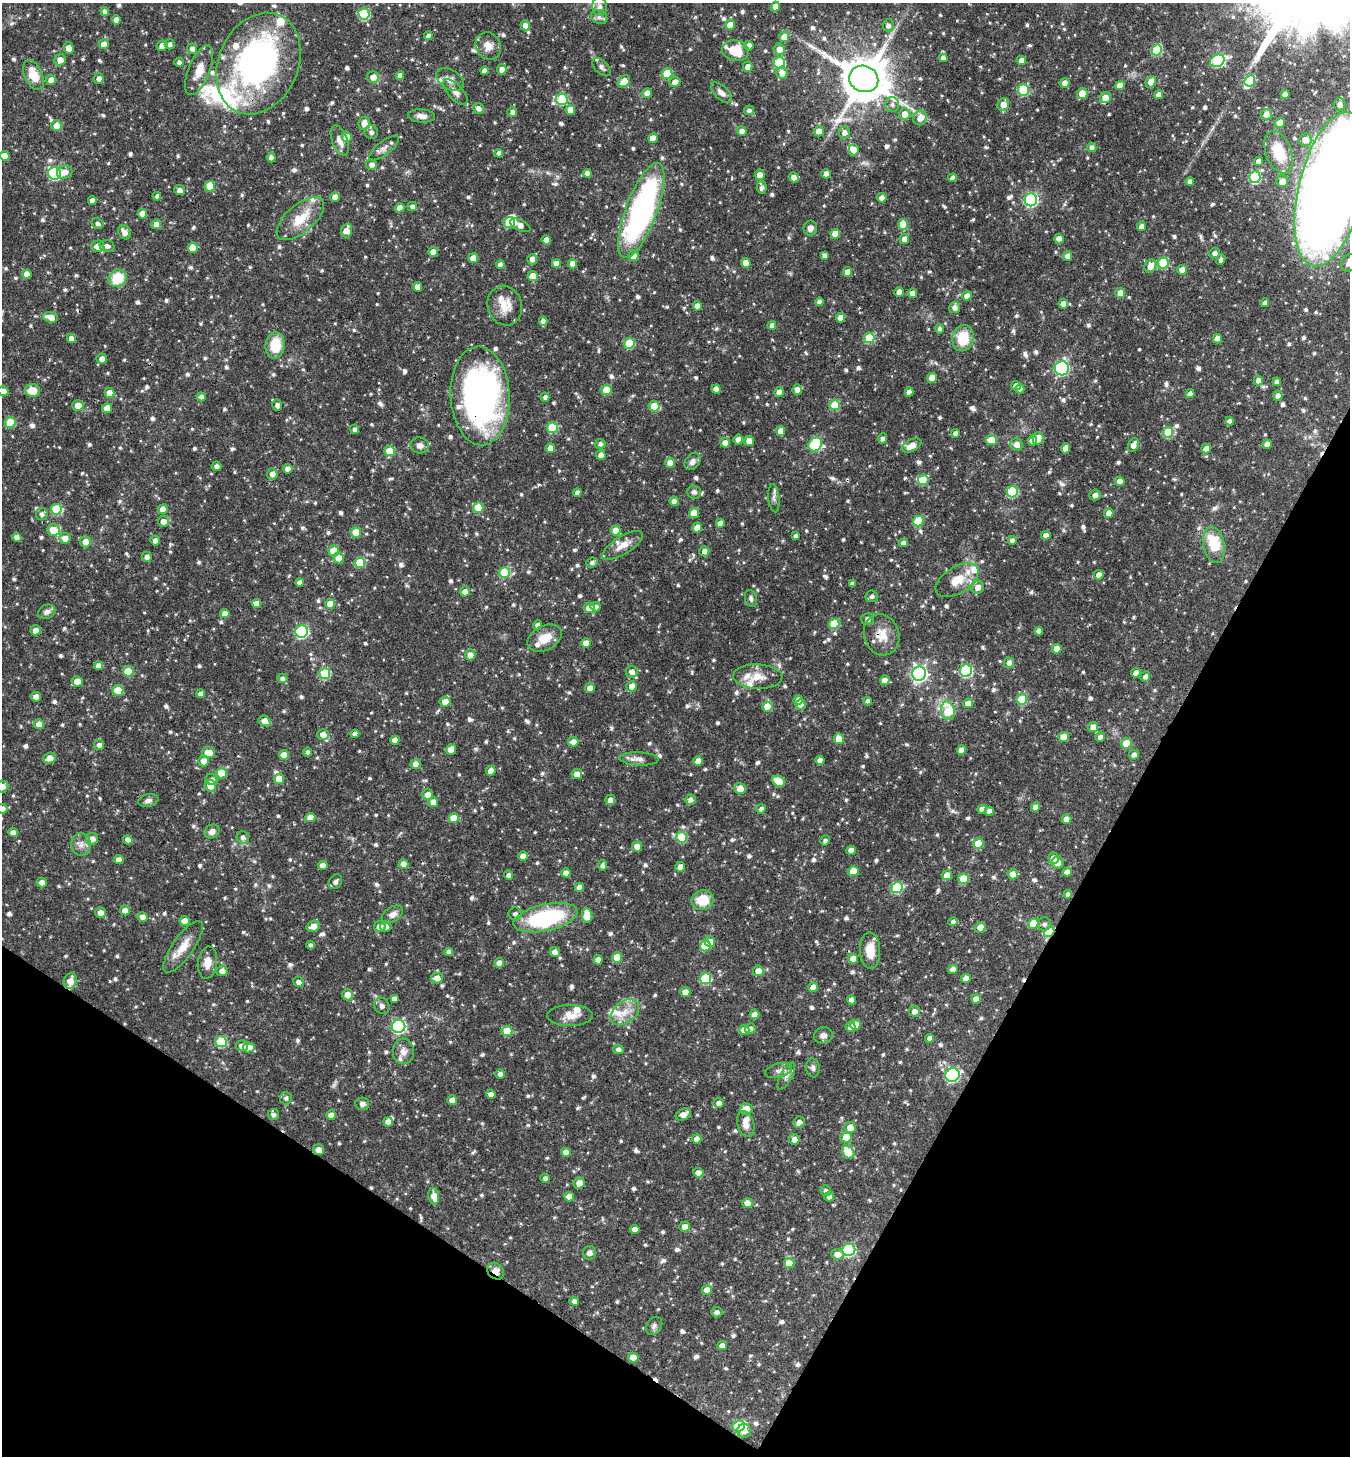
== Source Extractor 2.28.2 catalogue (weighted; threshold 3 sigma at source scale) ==
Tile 15 of 4 x 4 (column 3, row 4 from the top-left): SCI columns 2849-4196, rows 8-1461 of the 5834 x 5828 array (HDU 1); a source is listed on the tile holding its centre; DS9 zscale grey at full resolution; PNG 1352 x 1458 px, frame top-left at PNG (2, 3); each listed source drawn as its Kron ellipse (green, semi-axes under 4 px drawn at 4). Shown black and unused: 26% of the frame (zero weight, under 3 of 4 exposures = <1% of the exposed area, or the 3 px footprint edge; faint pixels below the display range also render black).
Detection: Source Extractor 2.28.2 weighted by HDU 2 'WHT'; one run over the whole footprint, this tile lists its part. Background 0.0593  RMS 0.0034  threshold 0.0151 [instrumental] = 3 sigma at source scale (4.5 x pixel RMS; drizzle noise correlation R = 1.50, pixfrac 1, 0.05/0.05 arcsec/px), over >= 5 px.
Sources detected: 1003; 4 inside a brighter object's white glare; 5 cosmic-ray / hot-pixel residue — neither listed nor drawn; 26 inside a brighter listed object's ellipse — not listed separately; of the other 968, all 500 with FLUX_AUTO >= 1.04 (the completeness limit of this list) listed and drawn (468 fainter detections not listed), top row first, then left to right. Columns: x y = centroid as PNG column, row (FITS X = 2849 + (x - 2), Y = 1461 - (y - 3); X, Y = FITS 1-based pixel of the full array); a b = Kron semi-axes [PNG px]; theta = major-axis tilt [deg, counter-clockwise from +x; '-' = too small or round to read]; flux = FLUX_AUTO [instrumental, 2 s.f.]
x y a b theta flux
599 7 9 7 -83 2
775 7 5 4 - 2.7
105 12 5 4 - 1.5
364 14 5 5 - 21
599 17 8 6 -27 1.2
116 20 4 4 - 2.4
525 25 5 5 - 2.6
730 25 5 5 - 4.8
888 25 6 5 - 1.4
428 36 4 4 - 1.2
784 37 5 5 - 3.6
104 44 5 5 - 2.6
170 44 5 5 - 1.2
162 46 5 5 - 2.2
488 46 14 12 -57 3.4
749 46 5 4 - 2.6
69 48 6 5 - 3
192 49 5 5 - 1.5
779 49 6 5 - 3.2
1157 50 5 5 - 20
735 51 13 10 -15 8.4
943 58 4 4 - 1.8
60 60 6 5 - 2.9
1021 60 4 4 - 2.7
1217 61 7 6 - 21
179 62 4 4 - 1
259 63 53 39 65 96
779 63 5 5 - 20
601 67 11 6 -45 1.2
748 67 5 5 - 2.4
502 69 5 5 - 2.4
199 70 26 10 69 5.8
484 71 4 4 - 1.5
782 73 6 5 - 3
667 74 5 5 - 11
33 75 16 9 -66 6.6
400 75 4 4 - 1.8
373 77 6 6 - 2.5
99 78 5 5 - 1.4
450 79 15 9 -33 2.4
864 79 15 13 -22 1600
51 80 5 5 - 2.5
624 81 6 5 - 4.8
1250 81 6 5 - 15
675 82 6 5 - 1.9
1151 82 6 5 - 3
1065 83 5 4 - 2.5
1120 86 5 4 - 3.2
1023 90 6 5 - 21
455 92 16 7 -48 2.2
647 93 5 4 - 2.4
721 93 13 6 -43 2.2
1082 94 6 5 - 5.3
1285 94 4 4 - 2.4
1159 95 4 4 - 2.2
1105 97 6 5 - 3.4
562 99 6 5 - 19
892 104 7 7 - 1.3
1003 104 7 5 66 3.4
1340 104 6 6 - 1.7
478 108 5 5 - 1.7
570 110 5 4 - 4.5
749 110 5 4 - 1.1
512 112 5 5 - 1.2
905 114 6 6 - 3
1266 114 6 5 - 2.5
422 116 13 6 -4 2.2
920 118 7 6 - 3.4
364 123 6 6 - 3.1
1280 123 5 5 - 2.8
57 125 5 5 - 2.8
742 131 5 4 - 2.2
819 131 5 5 - 3.5
371 132 7 6 - 1.6
844 132 6 5 - 2
346 137 5 5 - 3.4
653 138 5 4 - 3.4
340 140 16 7 -69 2.7
1305 140 6 6 - 3
1092 147 5 4 - 1.2
384 148 18 7 38 1.9
854 150 5 5 - 3.4
1279 152 22 13 -69 12
499 153 4 4 - 1.6
5 156 5 4 - 3.6
271 157 5 4 - 1.5
1259 161 5 4 - 2.7
371 165 5 5 - 1.5
65 172 8 6 12 2.4
55 173 6 6 - 40
587 173 4 4 - 2.4
826 174 4 4 - 2.4
760 175 5 5 - 2.6
794 177 5 5 - 2
1255 177 6 5 - 28
952 178 4 4 - 1.4
1190 181 4 4 - 1.4
1282 181 6 5 - 3.1
210 186 5 5 - 9.1
762 187 7 5 -85 1.4
1331 189 79 32 76 690
180 190 5 5 - 1.4
157 196 4 4 - 1.2
335 197 5 4 - 3.3
882 198 5 5 - 1.7
1031 200 6 6 - 56
92 201 4 4 - 2.5
412 207 5 4 - 1.3
400 208 5 4 - 2.6
641 210 50 15 69 88
142 214 5 4 - 3.4
300 219 29 14 41 8.7
509 222 6 5 - 11
97 223 6 5 - 1
156 224 5 5 - 2.4
903 224 5 5 - 10
520 225 11 5 -26 2.5
1141 226 5 4 - 2
810 228 7 6 - 1.7
346 230 7 5 72 3.3
124 232 7 6 - 2.8
835 234 5 5 - 4.2
904 239 5 5 - 2.4
1059 239 4 4 - 3
546 240 5 4 - 2.9
98 246 6 5 - 2.9
107 246 7 6 - 1.4
193 248 5 5 - 5.9
433 252 5 4 - 2.7
1215 253 5 5 - 1.6
825 255 4 4 - 1.2
633 256 5 5 - 3.2
1068 256 5 4 - 2.5
473 258 5 5 - 4.2
532 259 5 5 - 2.1
1221 260 5 4 - 1.1
556 263 4 4 - 2.5
746 263 5 4 - 3.2
1163 263 5 5 - 16
1349 263 9 8 - 2.3
572 264 5 4 - 2.5
500 265 4 4 - 2.4
1150 266 7 5 61 3.2
1182 270 5 4 - 3.1
847 272 5 4 - 2.7
27 274 4 4 - 2.8
533 276 5 5 - 3.7
118 278 9 8 - 9.5
417 287 5 4 - 2.7
899 292 4 4 - 2.6
913 293 4 4 - 2.2
1120 293 5 5 - 2.9
967 296 5 4 - 2.5
819 302 4 4 - 1.5
1265 303 4 4 - 1.8
1063 304 5 4 - 2.5
505 306 20 17 -73 5.9
697 306 4 4 - 2.5
955 308 5 5 - 1.8
51 317 8 5 -13 3.6
840 318 5 4 - 2.8
543 321 4 4 - 1.9
772 325 4 4 - 1.6
940 329 5 4 - 1.1
869 338 5 5 - 16
963 338 13 10 77 11
71 339 4 4 - 2.7
1217 339 4 4 - 3.2
629 343 5 5 - 13
275 345 13 9 84 10
102 359 5 5 - 2.3
1062 368 7 7 - 55
932 378 5 5 - 5.2
1258 380 5 4 - 2
1277 382 4 4 - 1.5
1016 386 5 4 - 2.9
716 389 4 4 - 2.7
797 389 5 5 - 1.9
1020 389 4 4 - 1.5
33 390 7 6 - 5.2
606 390 5 5 - 7.7
3 391 5 5 - 2.7
779 392 5 4 - 2.8
909 392 4 4 - 2.2
109 393 5 5 - 3.7
1190 394 4 4 - 2.1
480 396 49 29 -87 120
1278 396 5 5 - 1.7
201 397 4 4 - 1.5
545 397 4 4 - 1.1
78 405 5 5 - 3.2
277 405 6 5 - 1.2
835 405 5 5 - 12
654 406 5 5 - 7.7
107 408 5 5 - 3.1
1230 421 4 4 - 1.6
10 423 5 5 - 11
552 428 5 5 - 16
355 429 5 4 - 1.1
781 431 5 4 - 3.7
1168 432 5 5 - 12
955 433 4 4 - 1.7
882 438 5 4 - 1.2
1038 438 6 5 - 4.3
738 440 5 4 - 2.3
991 440 5 5 - 7.1
1032 440 5 4 - 3.2
749 441 5 5 - 2.7
725 443 5 5 - 2.6
600 444 5 5 - 1.1
1017 444 6 6 - 2.3
1267 444 4 4 - 2.5
420 445 9 8 - 1.7
815 445 7 6 - 28
1133 445 7 5 64 2.4
911 446 10 6 27 3.7
550 448 5 5 - 2.6
1066 448 5 4 - 2.4
1206 449 5 4 - 2.4
390 451 5 5 - 9
601 455 4 4 - 2.4
692 462 9 7 50 1.8
670 463 5 5 - 3.1
216 466 5 4 - 1.2
288 469 5 4 - 2
272 474 5 5 - 2.2
923 480 5 5 - 8.9
1120 481 5 4 - 2.4
694 492 7 6 - 1.1
1012 492 5 5 - 22
577 493 4 4 - 1.4
1095 495 6 5 - 1.1
774 498 14 5 -84 1.3
674 501 4 4 - 2.5
478 508 5 5 - 9.1
56 509 5 5 - 17
163 509 5 5 - 3.5
694 513 5 5 - 5.5
1109 513 5 4 - 2.1
42 514 6 5 - 1.3
163 521 5 5 - 2.5
918 521 5 5 - 12
720 523 4 4 - 2.9
697 528 5 5 - 2.5
53 530 6 6 - 7.9
616 531 5 5 - 5.3
356 532 5 5 - 7.5
1046 535 4 4 - 2.5
796 536 4 3 - 1.1
17 537 5 4 - 2.1
65 538 5 5 - 2.9
155 540 5 4 - 1.7
1012 540 4 4 - 1.3
85 542 5 5 - 3.2
903 543 4 4 - 2
623 545 23 9 32 3.8
1214 545 18 10 -80 11
334 551 5 5 - 8.6
704 551 5 5 - 1.7
147 557 5 5 - 1.7
339 558 5 5 - 3.4
360 563 5 5 - 11
592 563 6 5 - 1.1
505 573 5 5 - 17
1099 575 4 4 - 2.5
957 580 24 13 32 6.5
299 582 4 4 - 1.7
852 584 4 4 - 1.1
978 587 6 6 - 2.7
465 591 5 5 - 2.1
872 596 6 6 - 1.1
751 598 8 6 -76 1.1
256 603 4 4 - 2.8
330 604 5 5 - 3.8
596 607 5 5 - 1.3
589 608 5 5 - 3.5
47 612 9 6 24 1.5
225 614 5 4 - 2.5
867 619 6 6 - 1.4
834 624 5 5 - 12
537 625 5 4 - 1.4
36 630 5 5 - 2.4
1039 631 4 4 - 1.6
302 632 6 6 - 39
882 635 21 17 -70 5.9
544 638 18 12 28 5.6
586 643 5 4 - 3.9
1057 649 5 4 - 3.8
470 655 5 5 - 2.3
1009 663 5 5 - 1.8
99 666 4 4 - 2.7
128 671 5 5 - 8.4
966 671 6 6 - 38
632 672 6 5 - 1.8
1136 673 5 4 - 2.3
325 674 5 5 - 18
919 674 7 7 - 100
758 677 24 12 -2 5.1
1145 677 5 4 - 1.4
282 678 5 5 - 1.1
885 680 5 4 - 2.5
77 681 5 5 - 3.3
632 686 5 5 - 3
590 688 5 4 - 2.5
118 690 5 5 - 9.5
201 694 4 4 - 1.7
36 697 5 4 - 2.8
1022 699 5 5 - 12
798 700 5 4 - 2.6
868 701 4 4 - 1.7
445 702 5 5 - 3.3
968 703 5 5 - 3
801 704 5 5 - 2
767 707 5 5 - 7.3
948 711 9 6 -76 11
265 721 6 5 - 3.1
39 724 5 5 - 2.6
1093 727 5 5 - 2.8
323 734 5 5 - 3
355 734 4 4 - 1.8
1064 737 5 5 - 5.1
1100 737 5 4 - 1.7
839 739 5 5 - 5.8
395 740 4 4 - 2.7
573 742 5 5 - 2.6
1126 743 5 5 - 7.4
99 745 5 5 - 1.6
451 750 5 5 - 3
961 750 4 4 - 2.9
308 752 4 4 - 1.1
208 753 6 5 - 4.6
284 755 5 5 - 4.6
1134 755 5 5 - 1.6
50 758 6 5 - 3
639 759 19 6 -2 2.1
204 761 5 5 - 2.9
698 761 5 5 - 3.7
820 761 4 4 - 2.4
415 764 5 5 - 2.4
491 771 5 4 - 2.6
221 773 5 5 - 8.7
577 774 5 5 - 2.9
211 779 6 5 - 1.8
279 779 5 5 - 6.5
778 781 7 5 -31 5.7
3 786 6 6 - 1.9
210 786 6 5 - 4
740 789 5 5 - 4.8
427 794 5 5 - 2.2
610 800 5 5 - 1.6
690 800 5 5 - 1.4
148 801 10 6 13 1.3
433 802 5 5 - 3.4
1036 807 5 4 - 2.2
2 809 5 5 - 1.7
761 809 4 4 - 1.3
982 809 5 4 - 2.3
989 811 4 4 - 1.7
310 818 5 4 - 3.8
454 818 5 5 - 5.6
1067 819 5 4 - 3.7
13 832 5 4 - 2.2
212 832 8 6 29 1.9
243 837 6 6 - 1.3
682 837 5 5 - 15
92 839 6 6 - 2.2
128 840 5 4 - 1.7
825 840 5 4 - 1.1
81 844 11 10 - 2.3
978 844 5 5 - 9.8
637 846 5 5 - 2.7
851 850 5 4 - 2.8
523 856 5 4 - 2.7
1054 858 6 5 - 3.1
119 860 4 4 - 2.3
1058 863 6 6 - 2.5
403 864 5 4 - 3.2
323 865 5 4 - 2.5
602 865 5 4 - 1.3
680 867 5 4 - 1.8
853 871 5 5 - 7.1
1067 872 4 4 - 2.4
566 873 4 4 - 2.3
1013 874 5 5 - 2.5
509 875 5 4 - 1.4
947 875 5 5 - 3.5
964 879 5 5 - 11
335 882 8 6 53 1.5
42 883 5 5 - 2.5
579 887 4 4 - 2.5
897 888 6 5 - 20
1068 894 4 4 - 1.1
703 900 11 10 - 7.3
125 910 5 5 - 2.3
100 913 5 5 - 2.1
392 914 12 7 33 1.9
515 914 6 6 - 1.3
587 916 7 5 -84 6.3
142 917 5 5 - 2.8
546 918 33 13 13 36
185 921 5 5 - 3.2
953 922 4 4 - 1.2
1033 924 5 5 - 9.2
1044 924 6 6 - 1.2
313 926 7 5 20 2.3
386 926 6 5 - 1.3
380 927 5 5 - 2.8
980 927 5 5 - 3.2
1049 932 5 4 - 16
710 941 6 5 - 2.1
311 945 4 4 - 1.1
705 946 5 5 - 11
183 947 30 10 55 5.6
870 950 18 10 -87 5.2
449 952 4 4 - 1.8
555 952 5 5 - 2.2
617 957 5 5 - 8.1
853 959 5 5 - 4.1
598 960 4 4 - 2.5
207 963 16 9 83 3.7
499 963 5 5 - 2.7
953 969 4 4 - 3
222 971 5 5 - 2
758 971 5 5 - 3.4
437 978 6 5 - 2.8
966 978 5 4 - 2.7
705 979 5 5 - 20
70 981 8 6 69 3.8
298 982 5 5 - 1.3
813 987 5 4 - 3.1
685 992 5 4 - 3.1
348 995 5 5 - 2.9
394 999 4 4 - 1.3
976 999 4 4 - 2.7
851 1000 4 4 - 2.4
382 1006 8 7 - 1.2
914 1011 5 5 - 1.9
625 1012 16 11 38 4.4
754 1014 5 5 - 2.3
570 1015 23 10 0 4
855 1025 5 5 - 5.6
398 1026 7 6 - 56
851 1027 5 5 - 1.7
750 1029 5 5 - 1.4
744 1030 5 5 - 2.8
507 1031 5 5 - 8.8
823 1035 9 8 - 1.5
930 1038 4 4 - 2.1
221 1042 6 5 - 19
242 1046 6 5 - 1.8
249 1047 6 5 - 3.8
618 1049 5 4 - 1.3
403 1051 13 10 -84 2.3
813 1068 9 7 -81 1.2
779 1070 14 7 15 1.8
500 1074 5 4 - 1.8
952 1075 7 6 - 42
786 1076 15 6 62 1.6
491 1094 5 4 - 1.9
286 1098 6 6 - 1.1
452 1100 5 4 - 2.8
719 1103 5 5 - 1.8
362 1104 7 6 - 1.4
746 1109 6 6 - 3.8
683 1114 8 5 25 2.6
273 1115 5 5 - 1.2
331 1115 5 4 - 2.4
388 1122 5 4 - 2.6
799 1122 6 5 - 1.8
746 1124 13 8 -73 2.9
850 1127 5 5 - 3.3
846 1137 5 5 - 6
697 1139 4 4 - 2.7
794 1139 5 5 - 2.1
319 1150 5 5 - 2.5
566 1152 5 4 - 2.6
848 1152 7 5 -49 7.7
698 1173 5 4 - 2.2
545 1178 4 4 - 1.2
579 1183 6 5 - 3
826 1191 5 5 - 1.1
434 1196 8 5 -79 3.4
569 1197 5 4 - 3.5
829 1197 5 4 - 1.4
747 1203 5 5 - 2.7
685 1227 5 5 - 2.6
635 1229 5 4 - 2.5
849 1250 6 6 - 36
589 1253 7 6 - 1.5
837 1254 6 5 - 2.6
789 1263 5 5 - 6.1
496 1271 9 7 -45 2.8
707 1290 5 4 - 4.1
574 1301 5 4 - 1.4
717 1312 5 5 - 1.3
654 1326 10 7 55 1.2
722 1346 5 4 - 2
633 1358 5 5 - 4.7
739 1426 6 5 - 15
744 1431 7 6 - 2.4
Overlapping masked pixels (flux is a lower limit): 5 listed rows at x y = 480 396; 882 635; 1049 932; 319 1150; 496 1271
Isophote crosses this tile's border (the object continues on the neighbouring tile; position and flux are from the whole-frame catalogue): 5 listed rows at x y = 1331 189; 1349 263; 3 391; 3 786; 2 809